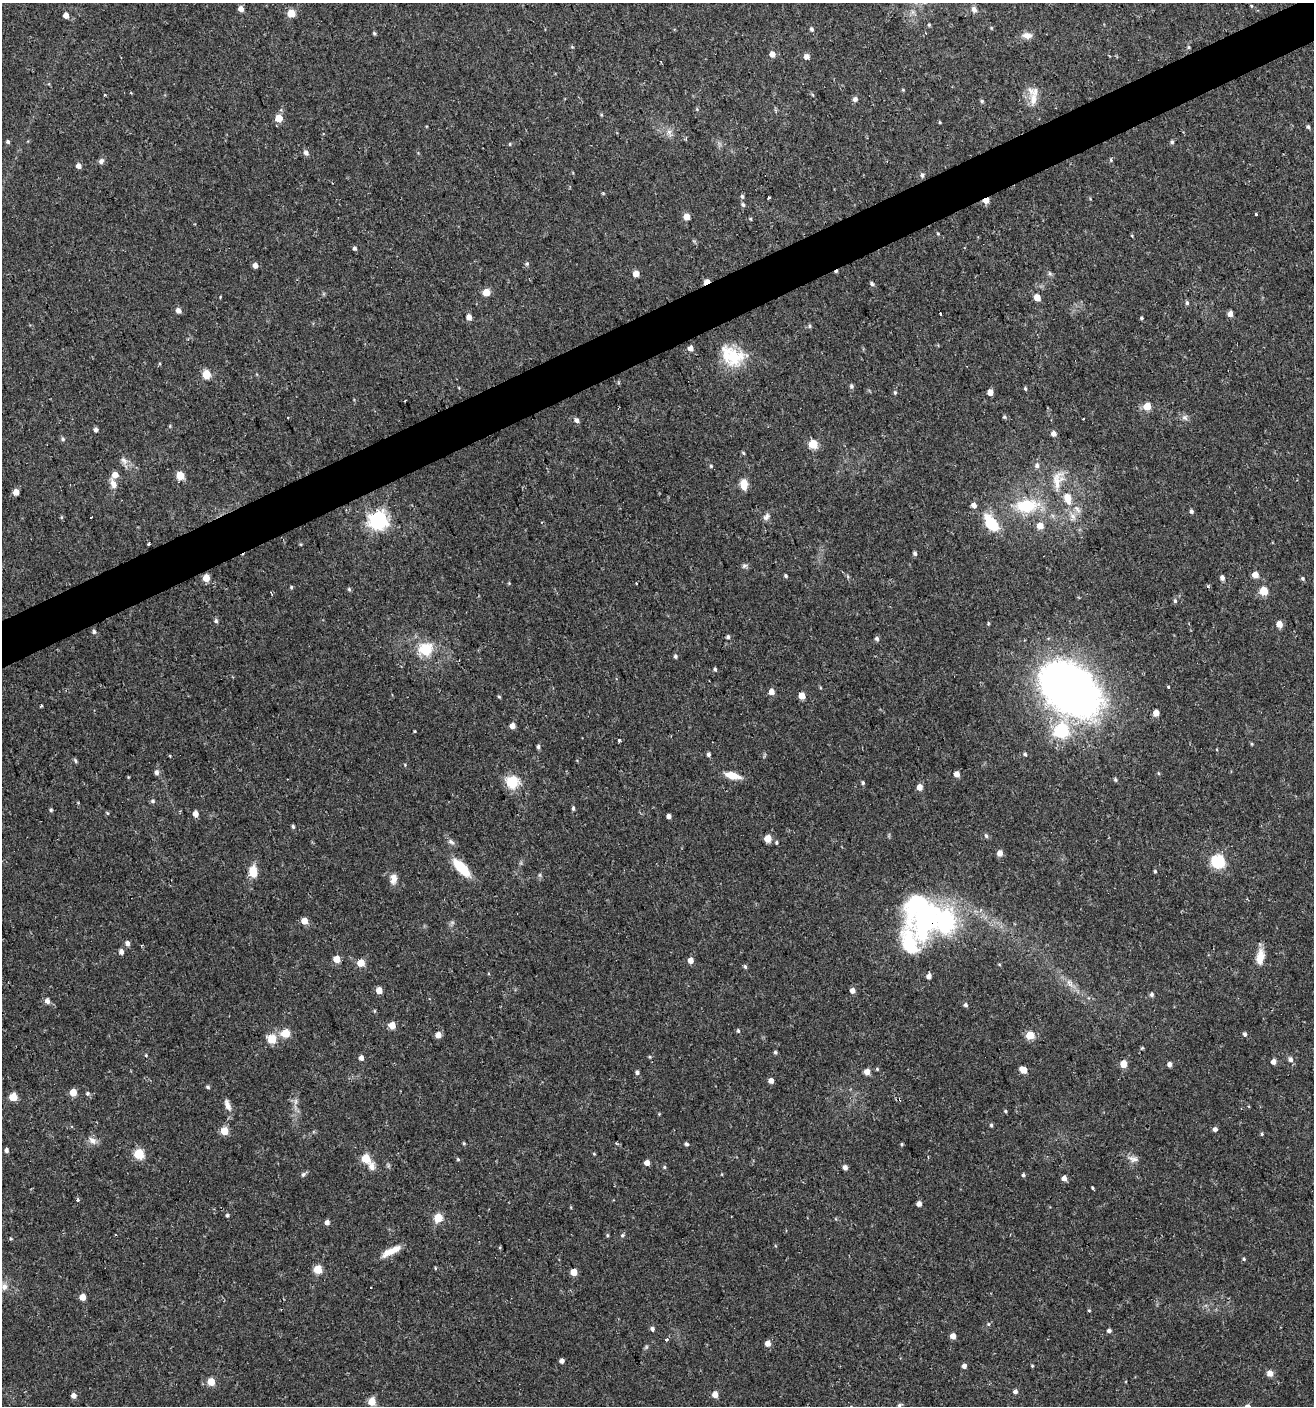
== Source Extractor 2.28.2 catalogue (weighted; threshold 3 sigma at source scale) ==
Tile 10 of 4 x 4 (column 2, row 3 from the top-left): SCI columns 1395-2706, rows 1405-2808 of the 5473 x 5615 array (HDU 1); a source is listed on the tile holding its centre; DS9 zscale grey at full resolution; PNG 1316 x 1408 px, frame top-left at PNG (2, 3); no overlay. Shown black and unused: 3% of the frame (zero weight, under 2 of 3 exposures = <1% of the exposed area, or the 3 px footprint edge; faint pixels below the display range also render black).
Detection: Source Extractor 2.28.2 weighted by HDU 2 'WHT'; one run over the whole footprint, this tile lists its part. Background 0.0247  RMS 0.0041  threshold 0.0186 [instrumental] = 3 sigma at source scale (4.5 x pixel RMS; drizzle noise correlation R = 1.50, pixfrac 1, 0.0396/0.0396 arcsec/px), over >= 5 px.
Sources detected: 270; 1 too faint to see at this stretch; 1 inside a brighter object's white glare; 4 cosmic-ray / hot-pixel residue — not listed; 4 inside a brighter listed object's ellipse — not listed separately; the other 260 listed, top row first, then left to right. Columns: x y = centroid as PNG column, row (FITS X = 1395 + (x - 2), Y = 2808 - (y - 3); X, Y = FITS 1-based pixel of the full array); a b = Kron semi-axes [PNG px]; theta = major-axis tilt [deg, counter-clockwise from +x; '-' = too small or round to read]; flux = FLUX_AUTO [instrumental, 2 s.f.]
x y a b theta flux
1251 6 5 3 - 0.43
241 9 4 4 - 2.9
974 9 9 7 -60 1.6
291 13 5 5 - 12
66 15 5 4 - 3.2
991 28 5 4 - 0.44
811 29 5 4 - 0.84
374 33 4 4 - 0.61
1027 35 13 8 -7 2.8
1189 47 5 4 - 0.49
772 54 5 5 - 3.1
806 56 5 5 - 2.5
855 99 5 5 - 1.7
1033 99 19 11 -86 5.7
982 101 5 4 - 0.65
697 109 5 3 - 0.46
601 115 5 3 - 0.4
279 118 5 5 - 9.4
940 122 5 3 - 0.37
1308 127 6 4 -72 0.77
669 132 7 7 - 1.6
8 142 5 4 - 0.81
1172 142 5 5 - 0.68
510 144 5 4 - 0.46
306 153 8 6 -51 1.4
1111 160 5 4 - 0.57
101 161 8 7 - 1.4
78 166 4 4 - 2.5
922 175 6 5 - 0.95
603 193 5 3 - 0.4
742 196 6 4 -75 0.8
769 197 3 3 - 0.41
986 200 5 4 - 5.6
743 205 5 5 - 0.81
1256 214 3 3 - 0.89
686 216 5 5 - 5.1
750 219 5 4 - 0.45
938 234 5 3 - 0.37
1132 236 4 3 - 0.35
354 248 5 4 - 0.85
527 264 5 5 - 0.61
255 265 4 4 - 2.7
1050 273 7 4 -45 0.78
636 274 4 4 - 4.9
707 282 6 4 30 7.3
872 284 5 4 - 0.82
486 292 5 5 - 9.7
1037 297 5 4 - 5.8
1187 303 5 4 - 0.79
178 310 5 4 - 2.4
940 314 3 3 - 1.4
1230 314 5 4 - 2.8
469 317 5 5 - 2.7
1142 318 4 3 - 0.52
809 326 5 5 - 0.71
690 348 5 4 - 2.8
734 357 25 22 -55 16
206 374 5 5 - 16
851 386 6 5 - 0.89
1025 389 5 4 - 0.6
895 392 5 4 - 0.61
990 392 5 4 - 3.2
405 400 3 2 - 0.32
1147 406 5 5 - 9.4
1004 417 5 4 - 0.55
1185 418 9 6 -27 1.4
577 421 5 4 - 1.7
96 429 5 4 - 1.2
1053 434 5 5 - 2.3
63 439 6 5 - 0.81
813 444 5 5 - 18
743 453 5 4 - 0.49
124 461 12 7 -45 2.2
1037 465 7 6 - 1.3
711 466 5 5 - 0.52
115 475 5 5 - 3.8
180 475 5 5 - 12
1058 479 27 15 75 8
113 484 14 7 -66 2.9
744 484 12 8 -88 4.3
16 492 4 4 - 4.4
1068 498 15 9 -76 5.7
974 505 5 4 - 2.4
1026 506 29 16 7 19
1077 509 14 6 -48 2
1191 511 5 4 - 0.94
1073 516 10 7 -61 2.5
91 517 3 3 - 1.9
766 517 10 7 54 1.7
378 520 7 7 - 200
991 523 20 11 -54 15
1040 526 5 5 - 5
148 544 4 2 - 0.44
301 544 4 3 - 0.39
915 553 5 5 - 0.91
744 565 7 5 8 0.95
1255 575 5 5 - 5.3
786 576 5 4 - 0.64
1222 577 5 4 - 1.6
206 578 5 5 - 7.5
1303 579 6 5 - 0.67
509 583 5 3 - 0.36
636 583 3 3 - 0.48
1208 586 6 3 -19 0.47
291 587 5 4 - 0.53
349 589 5 4 - 0.69
1264 591 5 5 - 15
1175 601 5 4 - 0.78
216 621 5 5 - 0.8
988 623 5 3 - 0.41
1279 624 5 5 - 5.1
94 632 6 5 - 0.8
728 637 5 4 - 0.88
877 639 5 5 - 0.98
425 649 18 16 21 11
675 656 4 4 - 0.77
715 669 4 4 - 0.76
1168 687 4 3 - 0.5
1070 690 56 37 -38 310
771 692 5 4 - 3.6
499 696 4 3 - 0.52
802 696 5 4 - 6.3
41 706 3 2 - 0.53
1156 713 5 4 - 4.7
512 726 4 4 - 3.2
1061 731 7 6 - 57
415 732 3 3 - 0.93
619 741 3 3 - 1.3
1252 744 5 3 - 0.41
538 747 5 4 - 1
709 754 4 4 - 1
1025 754 5 5 - 0.78
170 756 4 3 - 0.33
75 761 6 4 -49 0.77
405 765 5 3 - 0.35
156 773 6 5 - 1.5
1158 773 5 3 - 0.39
957 774 5 5 - 3
732 775 16 7 -14 6.3
1115 780 5 5 - 0.69
512 782 15 14 - 10
863 783 5 4 - 0.68
919 787 5 5 - 3.5
153 801 6 5 - 0.82
573 808 5 4 - 0.74
51 810 5 4 - 0.59
107 813 5 4 - 0.42
195 814 5 4 - 3.1
669 816 4 4 - 2
293 826 6 4 -63 0.66
986 836 6 4 -73 0.84
768 838 5 5 - 8
451 842 9 6 -29 1.4
1000 853 5 5 - 3.1
1218 861 6 6 - 62
461 868 21 8 -46 14
253 871 11 7 -80 7.7
1155 871 4 3 - 0.54
394 879 13 8 82 2.9
926 918 47 30 69 56
304 921 5 5 - 5.6
127 943 5 5 - 1.7
121 952 5 5 - 1.8
1260 957 20 9 81 5.3
337 959 5 5 - 7.8
690 960 5 4 - 3.9
361 963 5 5 - 8.9
999 964 5 3 - 0.36
745 967 6 4 -63 0.69
929 976 5 4 - 2.1
1069 983 13 7 -63 2.8
379 990 5 4 - 4.6
852 991 5 4 - 2.8
1152 994 5 5 - 1
47 1001 6 5 - 2
966 1005 5 4 - 0.99
374 1011 5 3 - 0.4
392 1025 5 5 - 5.6
738 1031 5 4 - 0.63
285 1033 5 5 - 15
1245 1034 5 4 - 1.1
438 1035 5 5 - 3.6
1030 1035 5 5 - 17
272 1039 6 5 - 15
1142 1048 5 4 - 0.46
775 1052 5 4 - 0.71
146 1055 4 3 - 0.37
649 1057 4 4 - 0.47
361 1058 5 4 - 2
1291 1060 7 6 - 1.5
1273 1062 5 5 - 1.9
1124 1064 5 5 - 8.4
1169 1064 4 4 - 1.9
877 1069 5 4 - 0.48
1023 1070 6 5 - 6
867 1072 5 5 - 3.9
637 1073 5 5 - 1.2
771 1081 4 4 - 2.7
208 1087 5 4 - 0.71
73 1092 5 5 - 8
87 1093 5 5 - 0.79
13 1097 5 5 - 11
296 1101 10 5 89 1.4
227 1105 17 7 -70 2.7
1005 1111 4 4 - 0.5
991 1125 5 4 - 0.62
1215 1129 5 4 - 1.5
224 1131 5 5 - 11
1262 1134 5 4 - 0.55
92 1141 12 7 -48 2.3
464 1143 4 3 - 0.45
686 1144 5 4 - 0.83
902 1144 5 3 - 0.44
6 1150 5 4 - 1.2
139 1154 5 5 - 27
594 1154 5 3 - 0.37
366 1159 5 5 - 17
458 1159 5 4 - 0.51
1133 1159 15 8 -13 2.4
647 1163 4 4 - 2.7
372 1167 12 8 -73 2.6
664 1167 5 4 - 0.5
845 1167 4 4 - 1.9
303 1174 8 5 62 0.84
1023 1175 5 4 - 0.82
1064 1178 4 4 - 2.7
1093 1188 4 3 - 1.8
78 1200 3 3 - 1.5
919 1204 4 4 - 2.2
227 1215 5 4 - 0.69
438 1218 5 5 - 17
327 1222 5 5 - 1.8
607 1235 5 4 - 0.5
622 1235 5 4 - 0.68
11 1239 5 3 - 0.41
390 1252 22 9 26 5.1
1244 1259 4 4 - 0.49
435 1268 5 3 - 0.37
318 1269 5 5 - 15
574 1272 5 5 - 6.6
4 1287 11 9 -87 2.9
82 1297 5 4 - 4.8
1089 1310 4 4 - 0.43
988 1324 5 4 - 0.5
652 1329 5 4 - 1
1109 1331 5 4 - 1.2
953 1336 5 4 - 2.9
667 1339 4 3 - 0.9
768 1343 5 5 - 3.2
646 1347 5 5 - 0.61
562 1361 4 4 - 1.8
964 1366 4 4 - 1.8
1032 1366 4 3 - 0.4
1270 1373 7 6 - 2.7
211 1382 5 5 - 9.9
1015 1392 4 4 - 1.5
715 1394 5 5 - 3.9
74 1396 5 5 - 2.1
372 1401 5 5 - 11
899 1405 6 4 28 0.68
Overlapping masked pixels (flux is a lower limit): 3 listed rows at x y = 986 200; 707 282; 926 918